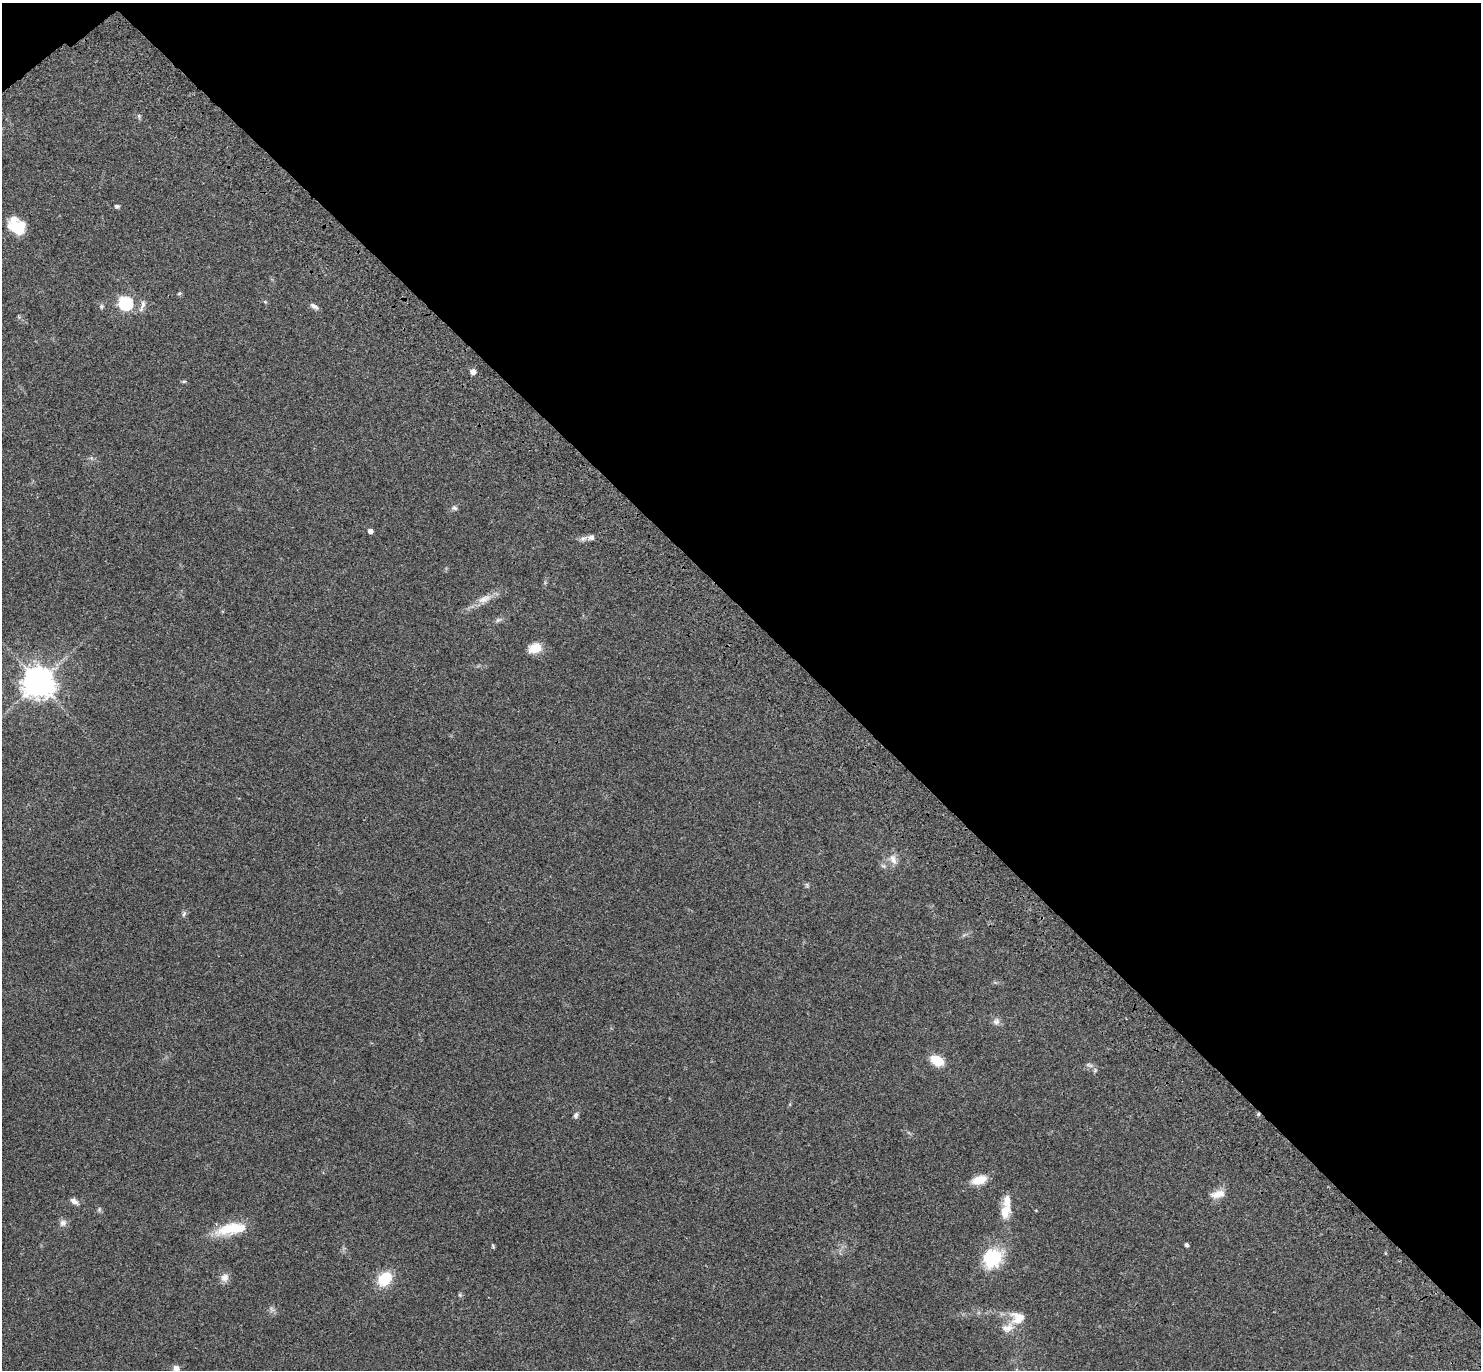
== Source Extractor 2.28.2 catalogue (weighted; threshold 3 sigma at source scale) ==
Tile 3 of 4 x 4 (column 3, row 1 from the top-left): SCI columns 3057-4535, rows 4350-5717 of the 6115 x 6104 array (HDU 1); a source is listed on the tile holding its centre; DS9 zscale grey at full resolution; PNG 1483 x 1372 px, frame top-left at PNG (2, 3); no overlay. Shown black and unused: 45% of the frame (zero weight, under 3 of 4 exposures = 6% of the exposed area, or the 3 px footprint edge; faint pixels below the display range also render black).
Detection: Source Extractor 2.28.2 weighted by HDU 2 'WHT'; one run over the whole footprint, this tile lists its part. Background 0.0501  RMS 0.0055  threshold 0.0245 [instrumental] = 3 sigma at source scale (4.5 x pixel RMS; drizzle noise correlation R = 1.50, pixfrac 1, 0.05/0.05 arcsec/px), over >= 5 px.
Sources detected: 49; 1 too faint to see at this stretch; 1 inside a brighter object's white glare — not listed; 3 inside a brighter listed object's ellipse — not listed separately; the other 44 listed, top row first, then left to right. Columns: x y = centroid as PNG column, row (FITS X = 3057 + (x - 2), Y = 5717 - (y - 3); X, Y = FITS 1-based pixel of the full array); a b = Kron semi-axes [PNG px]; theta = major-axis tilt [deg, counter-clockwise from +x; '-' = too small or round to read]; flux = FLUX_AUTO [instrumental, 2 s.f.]
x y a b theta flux
139 116 7 5 -83 0.91
117 206 5 4 - 1.1
14 226 22 13 -83 10
179 293 6 5 - 0.8
265 302 6 4 -19 0.59
125 303 6 6 - 82
101 306 7 6 - 1.1
142 306 19 6 71 2.6
314 306 11 6 -34 1.9
19 317 6 4 -71 0.64
473 371 7 7 - 2.4
184 381 7 4 5 0.69
454 508 8 6 -7 1.3
370 531 4 4 - 2.8
591 537 6 6 - 2.2
583 538 9 7 2 2
484 599 22 10 22 5.9
498 620 10 5 22 1.5
535 648 14 10 20 8.1
38 682 10 10 - 670
893 859 15 9 -66 4.1
883 866 9 5 -27 1.3
807 885 7 5 -48 0.9
184 914 9 5 68 1.2
996 1021 10 9 - 2.3
937 1060 11 8 -26 14
1089 1065 12 5 -20 1.6
1258 1114 5 5 - 0.79
576 1115 8 6 84 1.4
979 1180 15 8 16 9.9
1218 1194 18 9 13 5.7
74 1201 11 6 -34 2.3
99 1209 7 5 71 0.97
1005 1211 17 11 81 8.7
63 1223 9 8 - 2.6
230 1229 37 15 17 17
1186 1245 4 3 - 1.4
493 1246 6 4 -69 0.64
992 1258 17 14 42 34
224 1278 12 11 - 3.3
385 1279 16 12 49 16
460 1295 6 4 -45 0.72
1017 1318 20 17 -18 8.6
176 1368 6 6 - 2.6
Overlapping masked pixels (flux is a lower limit): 1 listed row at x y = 1258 1114
Isophote crosses this tile's border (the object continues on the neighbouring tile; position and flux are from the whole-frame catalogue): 1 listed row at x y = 176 1368